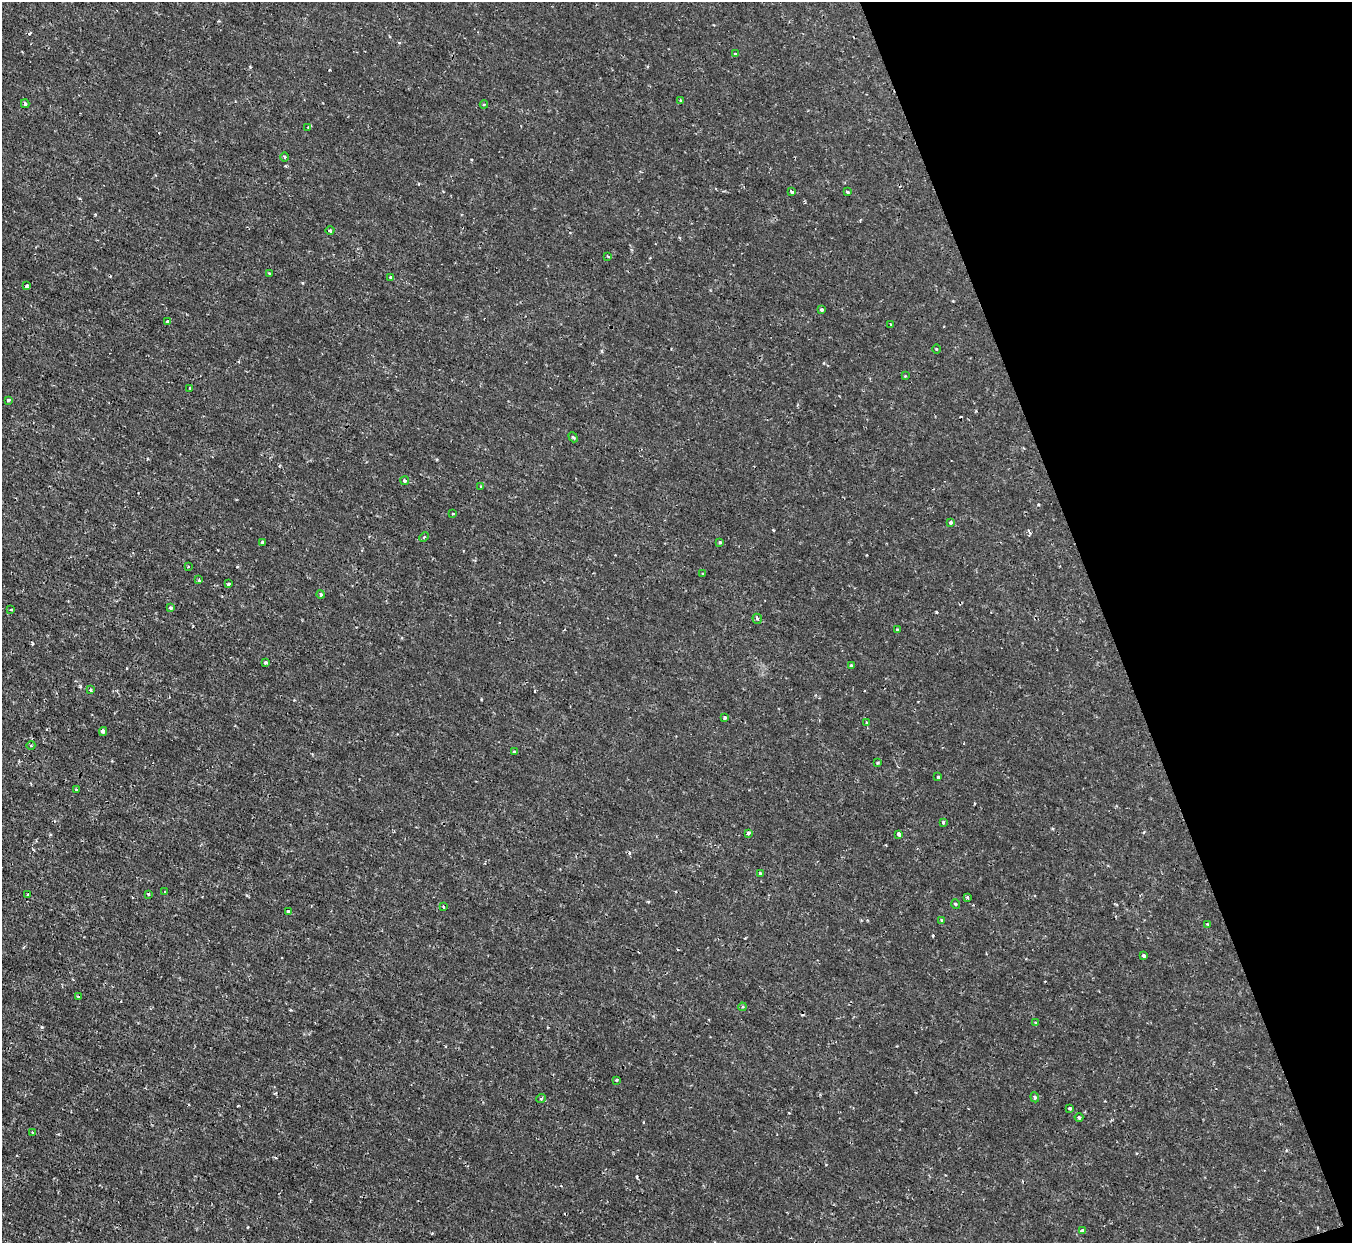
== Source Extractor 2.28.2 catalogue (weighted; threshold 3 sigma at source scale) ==
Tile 12 of 4 x 4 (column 4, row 3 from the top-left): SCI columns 4050-5399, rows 1389-2629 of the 5399 x 5386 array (HDU 1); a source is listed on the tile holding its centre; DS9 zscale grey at full resolution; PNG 1354 x 1245 px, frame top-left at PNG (2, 2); each listed source drawn as its Kron ellipse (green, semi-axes under 4 px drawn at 4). Shown black and unused: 18% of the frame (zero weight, under 2 of 3 exposures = <1% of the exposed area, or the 3 px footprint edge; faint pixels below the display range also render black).
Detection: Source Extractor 2.28.2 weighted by HDU 2 'WHT'; one run over the whole footprint, this tile lists its part. Background 0.00163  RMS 0.0014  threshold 0.00635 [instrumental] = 3 sigma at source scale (4.5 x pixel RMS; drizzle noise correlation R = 1.50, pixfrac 1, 0.05/0.05 arcsec/px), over >= 5 px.
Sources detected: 78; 6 cosmic-ray / hot-pixel residue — neither listed nor drawn; the other 72 listed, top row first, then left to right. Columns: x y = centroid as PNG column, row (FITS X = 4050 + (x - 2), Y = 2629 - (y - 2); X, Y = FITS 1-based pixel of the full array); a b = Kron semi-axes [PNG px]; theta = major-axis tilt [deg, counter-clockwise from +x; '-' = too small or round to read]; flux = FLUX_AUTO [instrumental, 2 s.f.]
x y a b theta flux
735 54 3 3 - 0.17
680 100 4 2 - 0.11
25 104 4 3 - 0.2
484 104 4 4 - 0.16
308 128 4 2 - 0.11
285 157 4 3 - 0.14
792 192 4 3 - 0.22
847 192 3 3 - 0.3
330 231 4 4 - 0.2
608 256 3 2 - 0.14
269 273 4 2 - 0.11
390 277 4 2 - 0.12
27 286 4 3 - 0.25
822 310 3 3 - 0.48
167 322 3 3 - 0.26
891 324 3 3 - 0.23
936 349 4 3 - 0.12
905 376 4 2 - 0.11
190 388 3 2 - 0.11
8 400 3 3 - 0.22
573 437 5 3 - 0.2
405 481 4 3 - 0.35
481 486 3 2 - 0.16
453 514 3 3 - 0.18
951 522 3 3 - 0.3
424 537 5 3 - 0.14
720 542 3 3 - 0.25
262 543 3 3 - 0.28
188 567 2 2 - 0.086
703 574 3 2 - 0.19
199 580 3 3 - 0.2
228 584 4 3 - 0.21
321 594 4 4 - 0.23
170 608 4 3 - 0.18
11 610 4 2 - 0.13
757 619 5 4 - 0.38
897 630 3 3 - 0.15
265 662 4 3 - 0.2
851 666 3 3 - 0.36
90 690 3 3 - 0.35
725 718 4 3 - 0.4
867 723 3 3 - 0.26
103 731 4 3 - 0.26
31 745 4 3 - 0.12
514 752 4 4 - 0.3
877 763 3 3 - 0.14
938 777 4 3 - 0.14
77 790 3 2 - 0.22
943 822 4 3 - 0.21
749 833 3 3 - 0.61
899 834 3 3 - 0.51
760 873 4 4 - 0.25
165 892 3 3 - 0.18
148 894 3 3 - 0.17
28 895 4 3 - 0.14
967 897 3 3 - 0.25
956 904 5 3 - 0.14
443 907 4 2 - 0.13
288 911 4 3 - 0.23
941 920 4 3 - 0.19
1207 924 4 3 - 0.11
1143 955 4 3 - 0.49
78 996 4 2 - 0.13
742 1007 4 3 - 0.15
1036 1023 4 3 - 0.17
616 1080 3 3 - 0.12
1035 1097 5 4 - 0.21
541 1098 5 3 - 0.14
1070 1108 3 3 - 0.26
1079 1117 4 3 - 0.19
32 1132 3 2 - 0.095
1082 1231 4 3 - 0.49